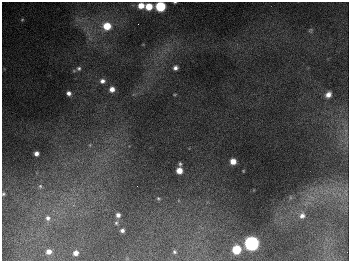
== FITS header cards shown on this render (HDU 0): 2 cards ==
NAXIS1  =                  347
NAXIS2  =                  259

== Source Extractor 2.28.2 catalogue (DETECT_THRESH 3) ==
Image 347 x 259 px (HDU 0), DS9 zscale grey, 1 PNG px = 1 image px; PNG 351 x 263 px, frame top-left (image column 1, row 259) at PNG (2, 2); no overlay
Background 677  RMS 50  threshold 151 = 3 sigma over >= 5 px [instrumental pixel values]
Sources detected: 33; all 33 listed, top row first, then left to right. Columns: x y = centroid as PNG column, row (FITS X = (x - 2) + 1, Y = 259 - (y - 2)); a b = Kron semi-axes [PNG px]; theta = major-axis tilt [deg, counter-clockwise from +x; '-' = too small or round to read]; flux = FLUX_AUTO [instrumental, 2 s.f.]
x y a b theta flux
175 2 3 2 - 2.9e+03
141 6 5 5 - 4.2e+04
149 6 6 5 - 6.4e+04
160 6 6 6 - 2.5e+05
22 20 5 4 - 4.5e+03
138 24 2 2 - 2.4e+03
107 26 7 7 - 8.2e+04
310 30 6 6 - 5.2e+03
79 68 7 6 - 1.0e+04
175 68 5 5 - 1.2e+04
102 81 6 5 - 1.4e+04
112 89 6 5 - 2.3e+04
69 93 5 5 - 1.4e+04
175 94 4 3 - 2.8e+03
328 95 6 5 - 2.0e+04
90 145 5 5 - 5.6e+03
36 153 4 4 - 1.5e+04
233 161 5 5 - 3.5e+04
180 164 5 4 - 5.8e+03
179 170 5 5 - 3.8e+04
40 186 7 6 - 7.9e+03
3 194 3 3 - 4.2e+03
158 199 5 4 - 4.8e+03
118 215 5 5 - 1.2e+04
302 215 9 8 - 1.9e+04
48 218 8 7 - 1.5e+04
116 223 5 5 - 4.7e+03
122 230 4 4 - 9.1e+03
251 243 7 7 - 1.1e+06
236 249 6 6 - 1.2e+05
49 252 5 4 - 1.7e+04
174 252 4 3 - 4.4e+03
76 253 5 4 - 1.8e+04
At the frame edge (FLAGS 8, measured only in part): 3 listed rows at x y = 175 2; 160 6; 3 194